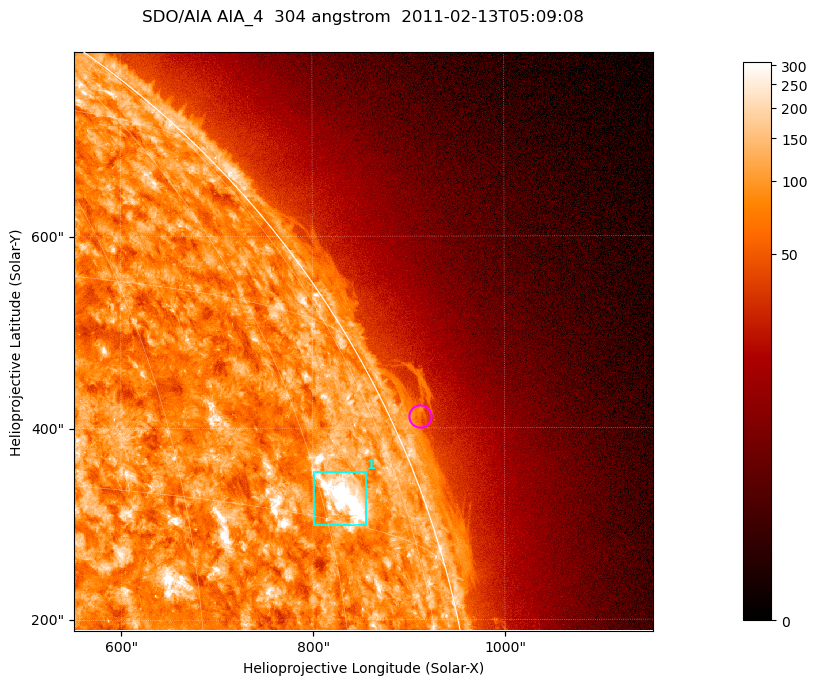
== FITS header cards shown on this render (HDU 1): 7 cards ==
TELESCOP= 'SDO/AIA '           / For AIA: SDO/AIA
INSTRUME= 'AIA_4   '           / For AIA: AIA_ATA1, AIA_ATA2, AIA_ATA3 or AIA_AT
WAVELNTH=                  304 / [angstrom] Wavelength
WAVEUNIT= 'angstrom'           / Wavelength unit: angstrom
DATE-OBS= '2011-02-13T05:09:08.124' / [ISO] Date when observation started; ISO 8
CTYPE1  = 'HPLN-TAN'           / CTYPE1; Typically HPLN
CTYPE2  = 'HPLT-TAN'           / CTYPE2; Typically HPLT

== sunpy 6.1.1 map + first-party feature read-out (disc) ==
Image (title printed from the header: SDO/AIA AIA_4  304 angstrom  2011-02-13T05:09:08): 1006 x 1006 px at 0.6 arcsec/px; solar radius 972 arcsec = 1619 px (partial field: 5.3% of the solar disc is inside the frame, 43% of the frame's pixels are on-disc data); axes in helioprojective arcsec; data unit not stated in the header (colour bar unlabelled)
Orientation: roll -0.132 deg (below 1 deg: not rotated)
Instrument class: DISC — disc imager (sunpy class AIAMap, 304 A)
Bright regions (active regions / flare kernels): reference = the on-disc median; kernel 9 px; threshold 5 sigma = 153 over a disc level ~88.9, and >= 1.15x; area >= 1012 px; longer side >= 12 px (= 7.2 arcsec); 1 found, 1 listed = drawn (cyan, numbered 1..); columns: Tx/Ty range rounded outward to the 2 arcsec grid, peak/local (2 s.f.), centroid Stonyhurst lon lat
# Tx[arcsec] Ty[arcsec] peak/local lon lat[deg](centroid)
1 800..856 298..354 8.2 +63 +17
Off-limb structures (1.02-1.3 R_sun): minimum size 400 px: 3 found; the strongest spans PA ~290..300 deg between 1.02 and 1.05 R_sun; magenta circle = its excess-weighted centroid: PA ~295 deg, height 1.03 R_sun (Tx ~912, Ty ~412 arcsec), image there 1.9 x the reference